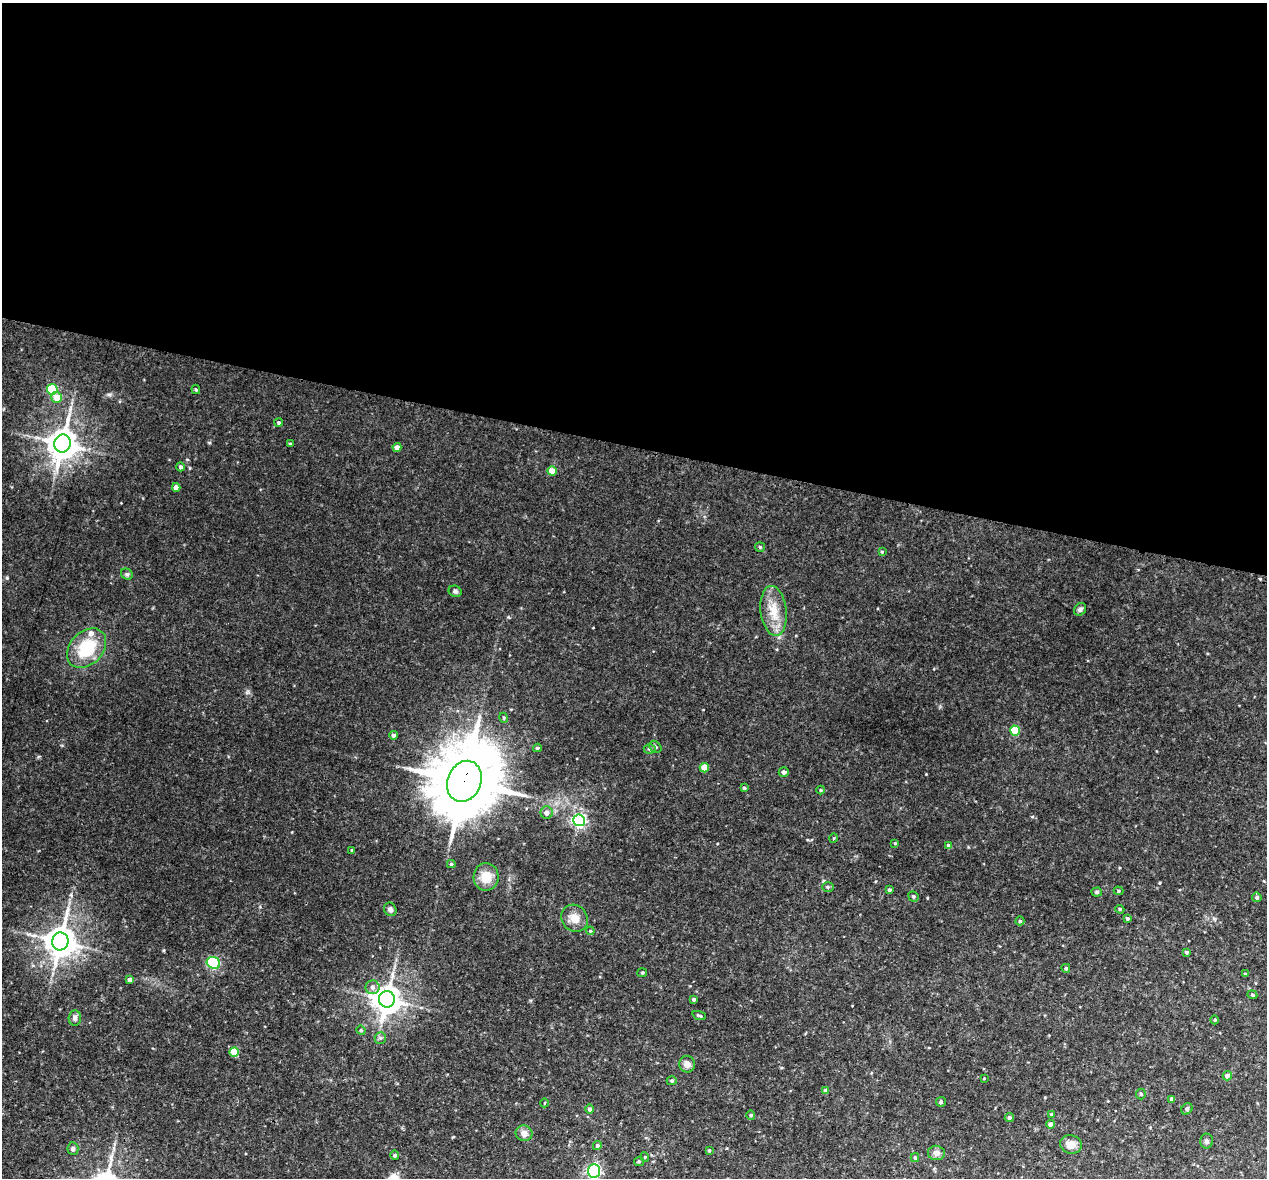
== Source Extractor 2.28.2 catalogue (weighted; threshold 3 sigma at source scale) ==
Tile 3 of 4 x 4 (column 3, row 1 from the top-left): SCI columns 2532-3796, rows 3792-4967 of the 5067 x 5109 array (HDU 1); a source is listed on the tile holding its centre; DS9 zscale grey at full resolution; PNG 1269 x 1180 px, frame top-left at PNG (2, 3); each listed source drawn as its Kron ellipse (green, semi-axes under 4 px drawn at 4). Shown black and unused: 38% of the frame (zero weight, under 3 of 4 exposures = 2% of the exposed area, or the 3 px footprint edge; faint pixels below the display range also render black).
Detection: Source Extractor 2.28.2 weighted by HDU 2 'WHT'; one run over the whole footprint, this tile lists its part. Background 0.043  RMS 0.0066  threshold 0.0296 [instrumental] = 3 sigma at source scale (4.5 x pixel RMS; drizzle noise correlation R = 1.50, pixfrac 1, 0.05/0.05 arcsec/px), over >= 5 px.
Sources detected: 93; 1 inside a brighter listed object's ellipse — not listed separately; the other 92 listed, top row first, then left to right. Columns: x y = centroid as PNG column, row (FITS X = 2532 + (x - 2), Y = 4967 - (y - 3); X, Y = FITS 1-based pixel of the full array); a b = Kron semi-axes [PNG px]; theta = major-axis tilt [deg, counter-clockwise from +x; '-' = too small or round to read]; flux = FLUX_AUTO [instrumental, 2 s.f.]
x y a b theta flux
52 389 5 5 - 35
196 389 5 4 - 0.77
57 397 5 5 - 8.4
279 423 4 4 - 1
62 444 9 8 - 1000
290 444 4 3 - 0.8
397 447 4 4 - 3.8
181 467 4 4 - 1.6
552 471 4 4 - 8.7
176 487 4 4 - 3.6
760 547 5 4 - 0.9
882 552 4 3 - 0.69
127 574 6 5 - 1.2
455 591 7 5 -24 1.5
1080 609 7 5 45 1.8
774 611 25 13 -83 13
87 648 22 16 46 28
504 718 5 3 - 0.69
1015 731 5 5 - 23
393 735 4 4 - 1.6
655 747 7 5 -46 1.4
537 748 4 3 - 0.92
650 749 6 5 - 1
704 768 4 4 - 11
784 772 5 5 - 1.7
464 781 21 17 67 6000
744 788 4 3 - 0.94
821 790 4 4 - 0.59
547 813 6 6 - 3.1
579 820 6 6 - 150
834 838 5 3 - 0.56
895 843 4 3 - 0.54
949 846 4 4 - 3.7
352 850 3 3 - 0.54
451 864 4 4 - 1
486 877 14 12 88 10
828 887 6 5 - 1.2
889 890 3 3 - 1.3
1118 891 5 4 - 0.74
1097 892 5 4 - 1.2
913 896 5 5 - 1.1
1257 897 5 4 - 1.2
390 909 7 6 - 2
1120 909 5 4 - 0.79
574 918 14 12 -55 6.8
1127 918 4 4 - 1.3
1020 921 4 4 - 0.9
590 931 4 4 - 0.65
60 941 9 8 - 1100
1186 952 4 3 - 1.3
213 963 7 5 -22 81
1066 968 4 4 - 1.1
642 973 5 4 - 0.73
1245 974 4 4 - 0.66
130 980 4 4 - 3
372 987 7 7 - 2.5
1252 995 5 4 - 0.87
387 999 8 8 - 830
694 999 4 4 - 1.2
699 1015 7 3 -19 0.97
75 1018 7 6 - 2.1
1215 1020 4 3 - 0.52
361 1030 5 4 - 0.78
380 1038 6 5 - 1.3
234 1052 4 4 - 16
687 1064 8 8 - 4
1227 1076 5 4 - 2.6
984 1078 3 2 - 0.52
672 1081 5 4 - 0.92
826 1091 4 4 - 2.8
1141 1094 5 5 - 0.83
1172 1099 4 4 - 1.4
941 1102 5 5 - 0.94
544 1103 4 3 - 0.47
589 1109 5 4 - 1.5
1187 1109 6 5 - 1
1051 1114 3 3 - 0.66
751 1115 5 4 - 0.74
1009 1118 4 4 - 1.4
1051 1124 4 4 - 3.3
524 1133 8 8 - 4.4
1207 1141 7 6 - 1.6
1071 1144 11 9 -12 5.5
597 1146 4 4 - 1.5
73 1149 6 5 - 1.6
709 1151 4 3 - 0.79
936 1153 8 7 - 3.4
395 1155 5 4 - 0.85
645 1157 5 3 - 0.54
915 1158 4 4 - 0.74
639 1161 5 4 - 0.8
594 1171 7 6 - 120
Overlapping masked pixels (flux is a lower limit): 1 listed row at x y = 464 781